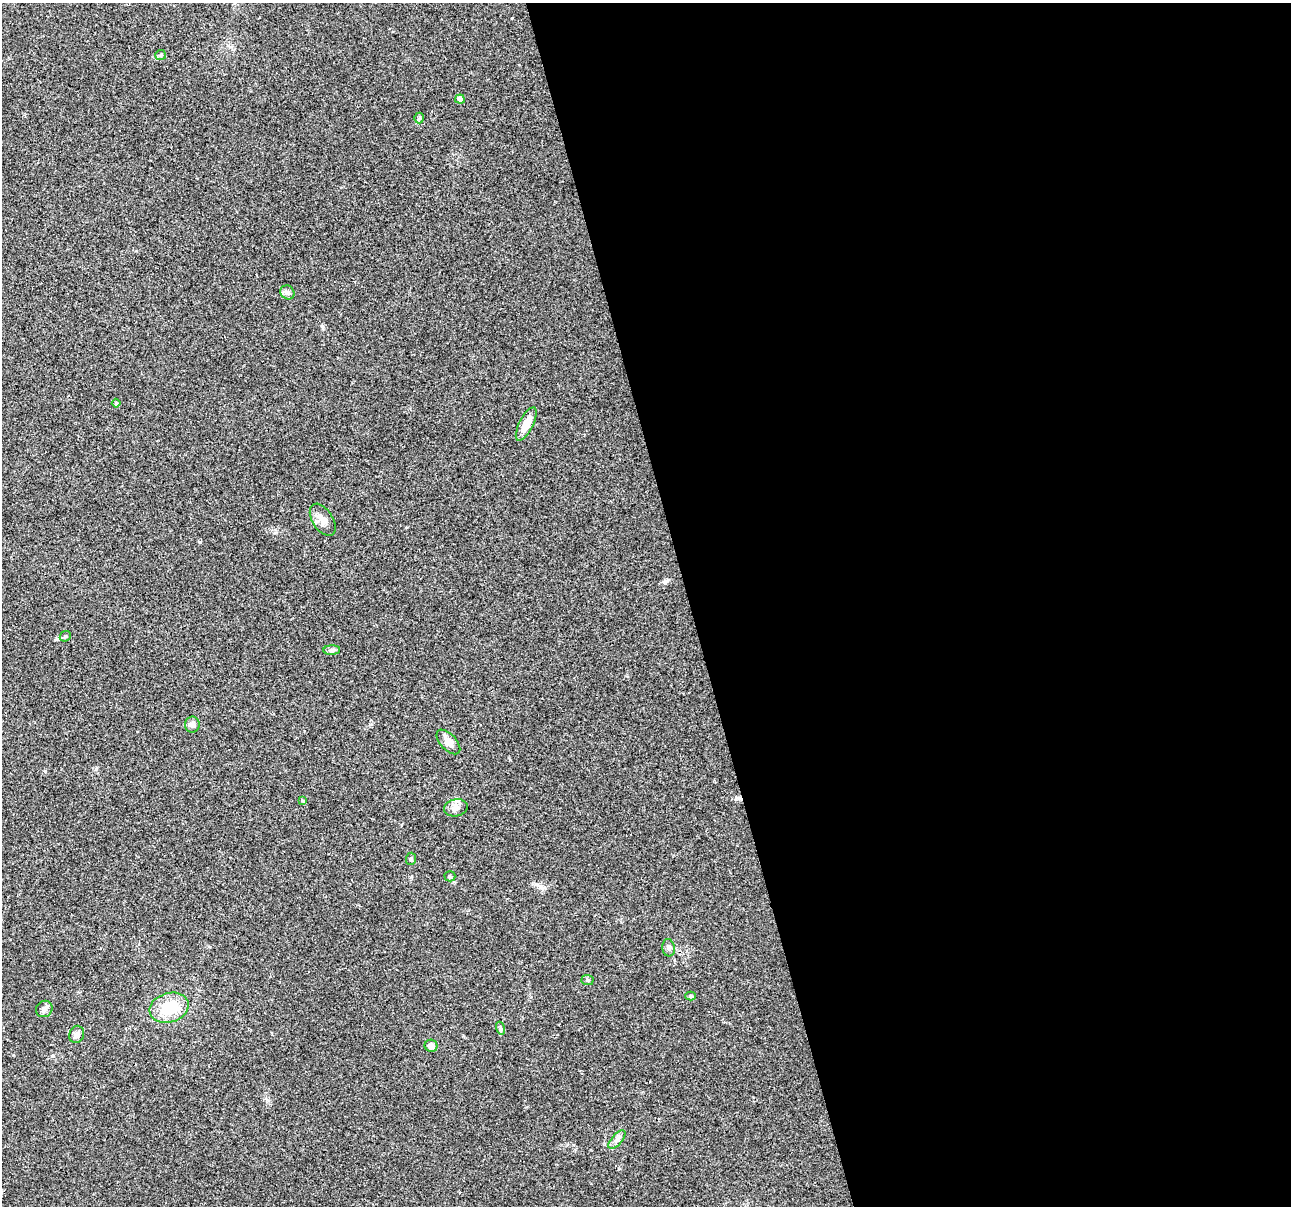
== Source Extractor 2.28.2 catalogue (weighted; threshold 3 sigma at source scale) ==
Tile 8 of 4 x 4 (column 4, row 2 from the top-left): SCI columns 3867-5155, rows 2500-3703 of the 5155 x 4952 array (HDU 1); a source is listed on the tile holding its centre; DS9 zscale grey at full resolution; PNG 1293 x 1208 px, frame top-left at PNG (2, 3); each listed source drawn as its Kron ellipse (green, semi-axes under 4 px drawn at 4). Shown black and unused: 47% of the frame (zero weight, under 2 of 3 exposures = <1% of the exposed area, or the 3 px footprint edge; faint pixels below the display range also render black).
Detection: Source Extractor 2.28.2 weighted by HDU 2 'WHT'; one run over the whole footprint, this tile lists its part. Background 0.0234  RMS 0.0043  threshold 0.0193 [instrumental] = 3 sigma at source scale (4.5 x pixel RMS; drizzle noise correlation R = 1.50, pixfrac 1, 0.0396/0.0396 arcsec/px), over >= 5 px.
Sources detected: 25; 1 inside a brighter listed object's ellipse — not listed separately; the other 24 listed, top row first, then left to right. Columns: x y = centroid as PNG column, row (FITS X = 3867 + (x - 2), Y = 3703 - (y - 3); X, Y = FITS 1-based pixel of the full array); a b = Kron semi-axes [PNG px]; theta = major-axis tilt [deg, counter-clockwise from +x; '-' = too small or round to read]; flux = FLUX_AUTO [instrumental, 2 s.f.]
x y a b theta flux
161 55 5 5 - 0.68
460 99 5 4 - 2.6
419 118 5 5 - 0.64
287 292 7 6 - 1.2
116 403 4 4 - 0.57
526 424 18 7 63 5.6
323 520 18 10 -58 4
65 636 6 5 - 0.64
332 650 8 4 1 1.1
192 725 8 7 - 1.5
448 742 15 8 -47 3.4
303 801 4 4 - 0.43
456 808 12 8 11 2.2
411 859 6 5 - 0.69
450 876 5 5 - 0.61
669 948 9 6 -82 1.5
588 980 6 5 - 0.67
691 996 5 4 - 0.54
169 1008 20 14 17 14
44 1009 8 8 - 1.7
500 1028 6 4 -73 0.66
77 1034 9 7 67 1.7
431 1046 6 6 - 2.6
617 1140 11 5 48 1.6
Unlisted compact peaks at least as high as the median listed source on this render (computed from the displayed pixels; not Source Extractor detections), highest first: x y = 200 542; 322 326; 665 581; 541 886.